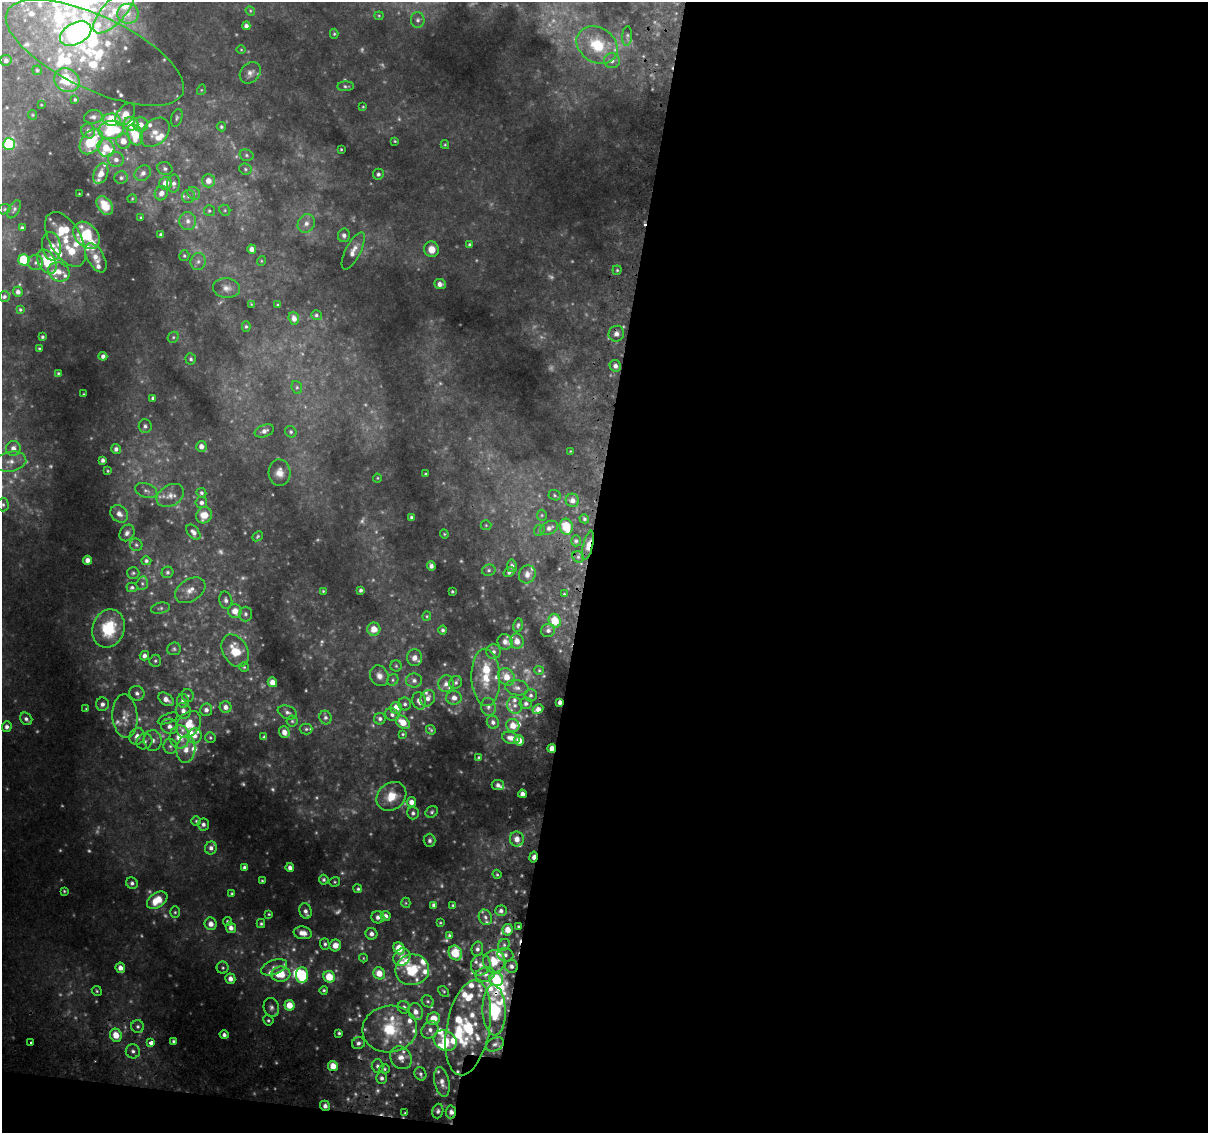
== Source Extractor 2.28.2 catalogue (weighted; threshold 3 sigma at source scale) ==
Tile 16 of 4 x 4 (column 4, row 4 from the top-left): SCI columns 3663-4868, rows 306-1436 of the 4922 x 5194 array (HDU 1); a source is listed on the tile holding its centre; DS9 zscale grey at full resolution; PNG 1210 x 1135 px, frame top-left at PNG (2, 2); each listed source drawn as its Kron ellipse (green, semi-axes under 4 px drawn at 4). Shown black and unused: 53% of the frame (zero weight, under 2 of 3 exposures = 5% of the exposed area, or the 3 px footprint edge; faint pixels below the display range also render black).
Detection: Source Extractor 2.28.2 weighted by HDU 2 'WHT'; one run over the whole footprint, this tile lists its part. Background 0.0593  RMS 0.0079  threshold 0.0356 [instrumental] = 3 sigma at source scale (4.5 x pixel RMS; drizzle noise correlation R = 1.50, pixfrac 1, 0.0396/0.0396 arcsec/px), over >= 5 px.
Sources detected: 519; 89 too faint to see at this stretch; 2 inside a brighter object's white glare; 2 cosmic-ray / hot-pixel residue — neither listed nor drawn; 84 inside a brighter listed object's ellipse — not listed separately; the other 342 listed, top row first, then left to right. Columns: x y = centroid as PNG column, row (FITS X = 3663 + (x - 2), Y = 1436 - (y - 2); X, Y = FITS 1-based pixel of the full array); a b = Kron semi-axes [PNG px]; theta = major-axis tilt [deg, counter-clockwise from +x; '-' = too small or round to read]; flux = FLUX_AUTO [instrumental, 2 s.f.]
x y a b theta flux
250 11 5 4 - 0.85
114 12 28 11 48 23
128 14 10 10 - 6.5
379 16 4 4 - 0.8
418 20 8 7 - 2.4
246 26 4 4 - 2.7
76 34 17 10 28 270
334 34 5 4 - 0.95
627 36 10 5 86 1.8
597 45 22 17 -34 28
241 50 5 3 - 0.66
95 53 97 36 -25 110
6 60 5 5 - 2.7
612 61 8 7 - 3.4
37 70 5 4 - 1
250 73 12 9 47 4.8
67 80 13 11 -33 25
345 86 8 5 2 1.6
201 90 5 3 - 0.9
75 100 4 4 - 1.1
41 105 3 2 - 0.6
363 107 4 4 - 0.79
33 115 5 4 - 0.92
125 115 13 8 54 12
93 117 9 6 9 3.2
177 118 9 5 73 1.8
112 120 9 6 -2 38
131 124 7 7 - 18
141 125 7 7 - 5.8
221 127 4 4 - 1.4
111 130 12 9 6 46
88 131 7 6 - 3.5
155 132 17 12 46 9.8
135 135 11 7 -71 25
123 141 7 7 - 8.6
395 141 3 3 - 0.8
91 142 14 9 52 39
9 144 6 6 - 72
445 145 4 4 - 0.79
106 148 9 8 - 15
341 149 3 2 - 0.72
246 155 7 5 -16 1.7
116 159 8 7 - 4.3
165 169 7 6 - 2.4
245 169 6 5 - 1.6
101 173 11 7 67 7.5
143 173 9 7 35 3.8
378 174 5 5 - 2.1
121 178 6 6 - 2.1
208 181 7 6 - 6.7
166 183 6 6 - 9
174 184 9 6 87 3.2
161 193 7 6 - 5.4
194 193 7 5 -45 2.1
79 194 3 2 - 0.43
188 196 6 6 - 2.3
132 199 5 4 - 0.9
105 206 10 7 -55 13
4 209 6 5 - 1.3
14 209 10 5 61 2
225 210 6 5 - 1.3
209 211 5 5 - 1.2
141 218 3 3 - 0.89
188 221 9 8 - 4.4
306 223 9 8 - 5
22 228 4 4 - 2.1
86 235 15 11 -48 41
161 235 4 4 - 2.6
344 235 7 6 - 2.8
65 239 30 15 -60 18
470 245 4 4 - 1.5
51 246 14 9 -82 7
252 249 4 4 - 4.8
432 249 8 7 - 8.9
353 251 20 7 63 7.1
184 256 5 5 - 1.3
96 258 16 8 -61 7.2
24 260 5 5 - 49
198 261 8 7 - 3.2
261 261 5 3 - 0.68
47 262 13 8 -60 17
35 263 7 7 - 2.8
617 270 4 4 - 1.1
59 272 11 9 -31 7.4
440 284 6 5 - 4
226 288 13 9 -4 5.3
18 292 5 4 - 3.2
4 297 5 5 - 1.6
251 304 3 3 - 0.54
278 305 3 3 - 0.93
20 309 4 3 - 0.98
316 315 5 5 - 1.5
294 318 6 5 - 4.4
246 326 5 4 - 1.2
616 334 8 7 - 4
42 337 3 3 - 1.2
173 337 6 5 - 1.4
39 349 3 2 - 0.76
103 356 4 4 - 2.9
191 359 5 5 - 1.6
615 366 6 5 - 3.5
58 373 3 2 - 0.79
297 387 6 5 - 1.4
83 394 3 2 - 0.47
153 398 4 3 - 1.5
145 426 7 6 - 2.5
264 431 10 6 21 3.9
291 432 6 5 - 1.6
201 446 5 5 - 4.8
13 448 7 7 - 5.2
116 449 5 5 - 2.5
570 451 3 2 - 0.55
103 460 4 3 - 2.3
11 462 16 10 9 9
108 471 3 3 - 0.72
280 473 13 11 -86 7.2
425 474 3 2 - 0.84
377 478 4 4 - 0.76
146 491 11 7 -18 3.3
201 493 5 4 - 1.6
170 495 14 10 30 7.3
555 495 6 5 - 1.3
572 500 7 6 - 4.7
201 502 6 5 - 2.6
3 505 7 5 -88 1.9
119 514 10 7 -44 4.9
204 515 8 7 - 11
542 515 5 5 - 1.1
411 517 4 3 - 1.4
584 519 5 4 - 1.5
486 525 5 5 - 1
566 527 8 6 -76 23
549 528 9 6 28 3.7
539 530 6 5 - 1.4
193 532 9 5 -50 3.8
127 533 9 7 57 3.2
444 534 4 4 - 0.87
257 536 6 4 42 1.1
576 541 5 5 - 1.6
136 545 6 6 - 1.7
588 545 15 5 76 6.8
578 557 6 5 - 2.1
87 560 4 4 - 4.3
146 561 5 4 - 1.8
431 566 5 4 - 3
512 566 6 5 - 2.6
489 570 7 5 14 1.6
167 572 6 5 - 1.9
509 572 6 3 31 1.9
133 573 6 6 - 1.5
527 574 9 8 - 5.2
142 583 7 5 71 2
132 587 5 4 - 1.6
190 590 16 11 32 8.5
360 590 4 3 - 1.8
323 591 3 3 - 0.77
452 591 3 3 - 1
564 594 3 3 - 0.78
226 600 8 6 -76 3
160 608 9 5 12 1.8
235 611 7 6 - 8.5
246 614 7 6 - 2.2
427 616 4 4 - 0.93
555 621 7 6 - 19
518 625 7 4 78 1.7
108 628 19 16 72 29
374 629 6 6 - 11
443 630 4 4 - 1.7
548 630 7 6 - 3.1
517 641 7 6 - 6.7
505 642 8 7 - 3.8
174 649 7 6 - 1.7
235 651 17 12 -61 21
493 652 7 7 - 2.9
144 656 5 4 - 2.9
414 658 8 7 - 5.6
155 661 6 5 - 1.5
396 666 5 5 - 1.3
244 667 5 5 - 1.1
539 670 5 4 - 1.1
379 676 11 9 -61 5.4
486 677 29 14 -88 21
506 677 9 7 -49 11
393 680 6 5 - 1.7
414 680 8 7 - 3.1
272 682 5 4 - 7
456 682 7 6 - 2
446 684 8 7 - 3.9
517 688 11 7 -9 4.1
137 693 8 7 - 3.2
188 695 6 6 - 1.5
531 695 6 6 - 2.1
428 698 8 7 - 4.1
454 698 8 7 - 4.3
166 699 8 5 -36 6
183 701 7 6 - 3.8
419 701 9 6 -76 5
560 702 4 3 - 2.8
526 703 6 6 - 2.3
102 704 6 6 - 3.7
405 704 6 6 - 2.1
515 705 8 7 - 3.7
226 707 6 5 - 4
488 707 9 7 -80 3.3
396 708 6 5 - 11
86 709 4 3 - 0.72
538 709 6 4 28 5.3
206 710 6 6 - 3.4
183 711 8 7 - 4
287 712 10 6 -21 3
392 715 7 6 - 2.6
125 716 22 12 -86 13
325 717 7 6 - 2.3
168 718 11 4 22 1.9
26 719 7 5 -48 2.4
380 719 6 6 - 2.6
292 721 5 5 - 1.5
403 722 8 5 -41 13
493 722 6 6 - 2.9
189 724 14 11 52 18
513 725 6 6 - 9.6
169 726 9 7 -14 5
7 727 5 5 - 2.8
306 729 6 5 - 1.6
431 730 5 3 - 1.1
284 732 6 5 - 5.3
403 734 4 3 - 0.97
137 736 8 7 - 7.3
195 736 7 7 - 4.6
180 737 11 10 - 15
264 737 4 3 - 1.3
210 738 6 5 - 1.2
511 738 9 5 -16 5.2
153 740 10 8 -83 4.8
519 740 5 5 - 8.6
144 741 8 7 - 3.3
170 746 7 6 - 2.5
552 748 4 4 - 7
186 749 13 9 83 9.7
479 757 3 3 - 1.1
498 785 6 5 - 2.7
522 794 4 4 - 4.1
391 796 16 13 40 15
411 802 5 4 - 5.2
432 812 6 5 - 1.5
413 813 6 6 - 2.1
196 821 5 4 - 1.1
203 824 6 6 - 2.7
517 839 7 7 - 6.8
430 840 7 6 - 2.7
211 848 6 6 - 3.3
534 857 6 3 79 5.4
244 867 4 4 - 2
290 868 4 4 - 3.9
497 874 5 4 - 0.99
324 880 5 5 - 1.6
262 881 3 3 - 0.82
335 882 5 4 - 1.1
132 883 6 5 - 2.2
358 889 4 4 - 1.4
64 891 4 4 - 1
232 894 4 4 - 1.1
157 900 11 7 34 19
406 903 5 4 - 0.99
434 905 4 4 - 2.6
453 905 3 3 - 0.92
305 911 8 6 -70 3.6
501 911 6 5 - 2.8
175 912 6 5 - 1.3
269 914 3 3 - 0.89
386 916 5 5 - 3.3
378 917 6 6 - 3.5
485 917 8 6 -64 2.6
227 921 4 3 - 1.4
440 923 3 3 - 0.74
211 924 6 6 - 5.9
261 924 4 3 - 1.2
518 927 3 3 - 1.1
231 928 5 5 - 4.5
508 930 6 5 - 9.3
303 933 9 6 -10 6.6
371 934 6 6 - 3.5
449 936 4 3 - 1.5
325 944 5 5 - 1.7
335 945 6 5 - 8.1
504 945 6 5 - 2
399 948 6 5 - 16
477 949 7 5 77 2.9
455 953 8 6 -58 24
505 955 8 6 -17 3.3
402 957 9 8 - 4.4
363 958 4 4 - 0.71
494 961 11 11 - 18
481 965 10 9 - 5.6
511 966 7 6 - 2.9
274 967 13 7 20 5.1
120 968 5 4 - 5.1
223 968 6 6 - 1.6
412 970 17 15 11 25
379 973 6 5 - 10
281 974 9 7 6 19
485 974 10 7 12 4.4
302 975 8 6 -90 52
329 977 6 5 - 18
230 979 5 5 - 4.8
496 979 7 6 - 36
324 990 4 4 - 1.2
97 991 5 4 - 1.2
444 991 6 4 -41 1.1
428 1001 6 5 - 1.5
289 1005 5 5 - 12
271 1007 9 7 -73 3.2
404 1007 6 6 - 2.5
494 1010 25 11 -88 55
416 1012 8 7 - 5.6
433 1019 7 6 - 11
268 1020 5 4 - 1.3
138 1026 6 6 - 2.2
468 1028 48 21 80 56
390 1029 27 23 7 38
430 1030 9 7 47 4.1
339 1033 3 3 - 1.2
116 1035 6 6 - 12
224 1035 4 4 - 2.6
174 1041 4 4 - 1.4
445 1041 12 9 -27 12
30 1043 3 3 - 2.7
151 1043 4 3 - 16
358 1043 7 6 - 2.4
495 1044 9 6 25 3.8
133 1051 7 7 - 3.2
401 1058 12 10 -54 8.2
333 1066 5 5 - 10
377 1066 7 6 - 2.2
385 1069 5 4 - 1.4
420 1074 7 5 -64 2
382 1078 6 5 - 2.5
442 1082 15 7 -79 6.1
325 1106 5 4 - 3.8
438 1111 7 5 73 2.3
451 1112 6 5 - 3.9
405 1113 3 3 - 0.74
Overlapping masked pixels (flux is a lower limit): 12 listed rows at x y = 250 73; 588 545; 560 702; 552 748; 534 857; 494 961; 485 974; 494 1010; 468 1028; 151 1043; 325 1106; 451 1112
Isophote crosses this tile's border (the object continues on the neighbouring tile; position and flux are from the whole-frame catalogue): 1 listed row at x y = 9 144